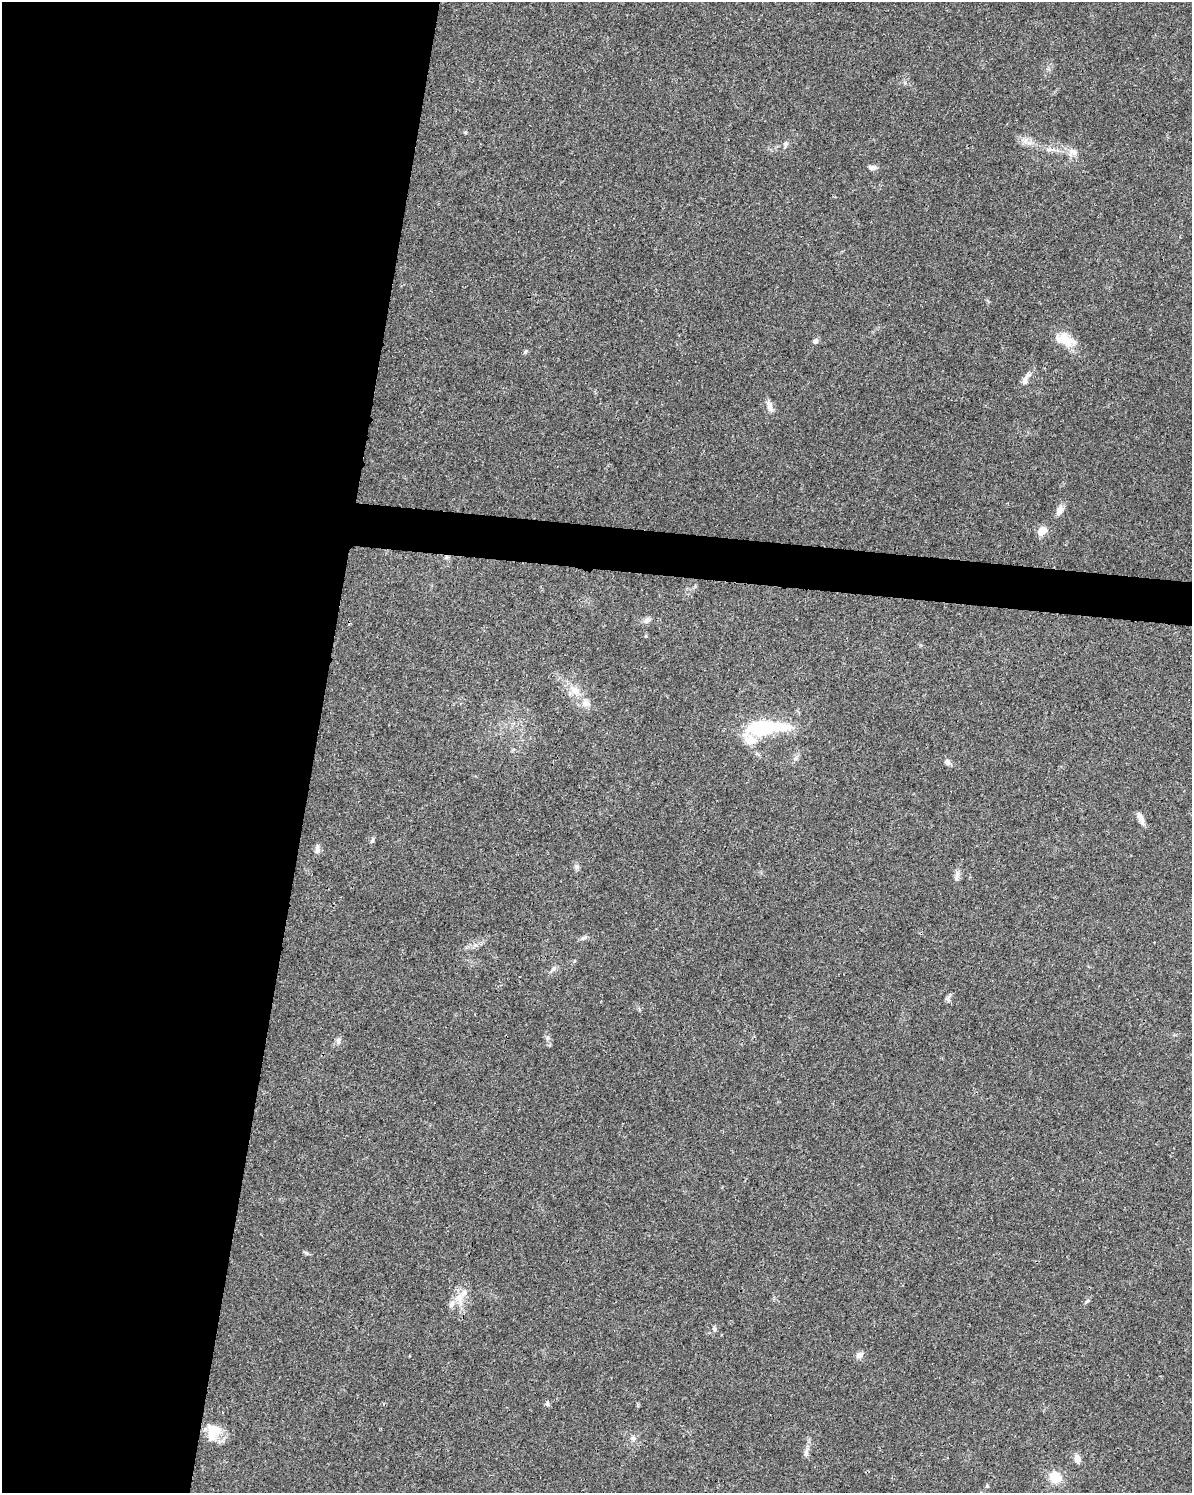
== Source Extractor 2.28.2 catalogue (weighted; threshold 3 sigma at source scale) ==
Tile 5 of 4 x 3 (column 1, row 2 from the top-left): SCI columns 5-1194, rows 1722-3212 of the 4784 x 4997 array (HDU 1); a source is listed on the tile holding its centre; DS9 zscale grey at full resolution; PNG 1194 x 1495 px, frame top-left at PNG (2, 2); no overlay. Shown black and unused: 28% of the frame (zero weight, under 3 of 4 exposures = <1% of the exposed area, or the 3 px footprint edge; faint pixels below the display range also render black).
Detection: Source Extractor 2.28.2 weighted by HDU 2 'WHT'; one run over the whole footprint, this tile lists its part. Background 0.0366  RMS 0.0034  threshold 0.0152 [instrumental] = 3 sigma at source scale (4.5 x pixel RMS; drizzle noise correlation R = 1.50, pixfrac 1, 0.0396/0.0396 arcsec/px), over >= 5 px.
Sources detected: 47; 2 inside a brighter object's white glare — not listed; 4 inside a brighter listed object's ellipse — not listed separately; the other 41 listed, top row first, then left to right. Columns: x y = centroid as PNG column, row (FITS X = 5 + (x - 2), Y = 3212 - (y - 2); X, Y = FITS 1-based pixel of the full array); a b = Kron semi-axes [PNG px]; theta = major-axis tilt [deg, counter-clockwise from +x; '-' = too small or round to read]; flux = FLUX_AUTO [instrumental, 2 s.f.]
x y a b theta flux
465 132 4 4 - 0.4
1025 141 12 5 50 1.3
1050 149 14 5 -5 1.8
1073 152 13 11 18 2.5
872 167 10 6 -2 1.2
1065 339 29 14 -34 6.2
815 341 7 6 - 0.97
525 352 6 4 71 0.46
1025 380 12 7 77 1.8
770 406 15 7 -76 2
1059 510 15 8 66 2.1
1043 530 11 8 -34 2.2
647 620 11 7 30 1.3
646 636 5 3 - 0.33
575 691 16 11 -41 4.3
586 703 13 10 -40 2.7
765 728 47 15 5 26
795 758 7 4 72 0.75
948 762 8 6 -49 1.1
1141 818 15 6 -65 2.2
372 840 9 5 72 0.71
317 849 12 7 87 1.3
577 866 7 6 - 0.88
957 876 16 5 74 1.4
583 938 9 5 26 0.86
554 969 8 6 69 0.9
947 999 8 3 -32 0.57
547 1038 6 5 - 0.73
338 1040 8 7 - 1
306 1253 8 3 -19 0.53
459 1298 18 9 -87 4.1
1087 1301 8 3 32 0.57
714 1329 6 5 - 0.54
859 1355 11 7 29 1.5
547 1404 6 5 - 0.71
213 1429 17 11 -9 6.2
633 1439 7 6 - 0.91
806 1453 13 6 83 1.4
1077 1458 11 8 -67 1.8
1055 1477 14 12 -50 6.2
987 1486 5 4 - 0.41